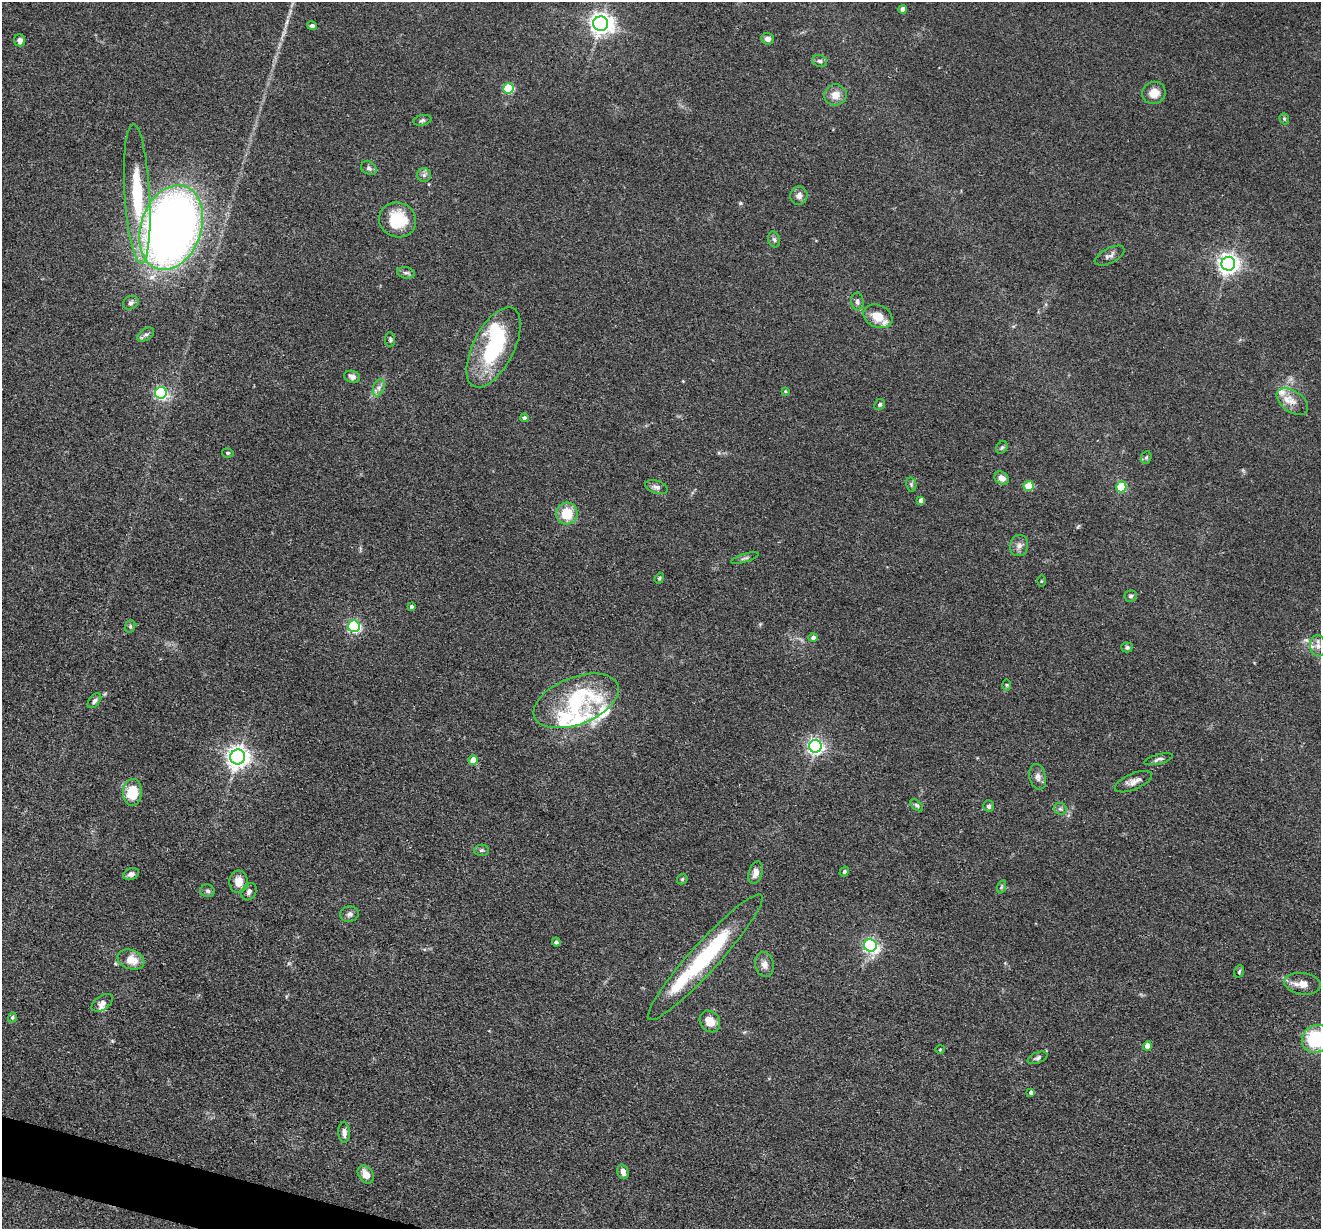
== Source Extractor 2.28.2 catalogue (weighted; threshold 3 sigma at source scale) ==
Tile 7 of 4 x 4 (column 3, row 2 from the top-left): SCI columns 2639-3957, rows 2583-3809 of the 5276 x 5292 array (HDU 1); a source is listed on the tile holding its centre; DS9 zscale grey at full resolution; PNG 1323 x 1231 px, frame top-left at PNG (2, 2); each listed source drawn as its Kron ellipse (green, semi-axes under 4 px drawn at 4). Shown black and unused: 1% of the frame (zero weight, under 3 of 4 exposures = <1% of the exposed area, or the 3 px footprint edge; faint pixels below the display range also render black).
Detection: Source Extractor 2.28.2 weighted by HDU 2 'WHT'; one run over the whole footprint, this tile lists its part. Background 0.0803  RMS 0.0062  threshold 0.028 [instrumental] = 3 sigma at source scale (4.5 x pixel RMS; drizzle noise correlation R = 1.50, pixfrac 1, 0.05/0.05 arcsec/px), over >= 5 px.
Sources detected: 105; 2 inside a brighter object's white glare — neither listed nor drawn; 7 inside a brighter listed object's ellipse — not listed separately; the other 96 listed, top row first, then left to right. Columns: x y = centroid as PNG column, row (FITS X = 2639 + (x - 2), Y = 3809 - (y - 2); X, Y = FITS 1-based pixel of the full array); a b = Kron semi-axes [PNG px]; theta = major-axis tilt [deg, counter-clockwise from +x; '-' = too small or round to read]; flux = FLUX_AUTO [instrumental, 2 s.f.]
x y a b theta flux
903 9 4 4 - 3.9
601 24 7 7 - 430
312 26 5 4 - 1.5
767 39 6 6 - 2.7
20 40 6 5 - 2.7
820 61 7 5 -16 1.6
508 88 5 5 - 42
1154 93 12 11 - 7.6
835 95 11 10 - 6.2
1284 119 6 4 -70 0.94
422 120 9 5 12 1.4
369 168 8 6 -29 1.8
424 175 7 7 - 1.9
137 194 70 12 -87 45
799 196 9 8 - 3.1
397 220 19 17 -21 27
171 228 43 30 71 500
774 239 8 6 -72 1.6
1110 256 16 7 27 2.8
1228 264 7 7 - 380
406 273 9 5 -9 1.7
857 302 9 6 -84 2.4
131 303 8 6 28 1.6
878 316 15 11 -24 10
146 335 9 5 35 1.7
390 340 7 5 -86 1.2
494 347 44 20 63 57
352 377 8 6 -16 2.8
379 388 9 5 70 2.4
785 391 4 3 - 0.78
161 393 6 6 - 110
1292 402 17 10 -34 6.8
880 404 6 5 - 1.1
524 418 4 4 - 1.5
1002 447 7 5 54 1.1
228 453 6 4 -13 1.2
1146 457 6 5 - 0.97
1002 478 7 6 - 3.7
911 484 7 5 -79 1.1
1029 486 5 5 - 18
656 487 11 6 -17 2.4
1121 487 5 5 - 33
921 500 4 4 - 3.1
567 513 11 10 - 16
1019 546 10 9 - 3.1
745 558 14 3 17 1.5
659 578 5 4 - 0.93
1041 581 5 4 - 0.61
1130 596 6 6 - 1.5
411 607 4 3 - 1.5
130 626 6 5 - 1
354 626 6 6 - 95
813 637 5 4 - 2.3
1318 646 10 8 -84 3.7
1127 647 5 5 - 1.3
1006 685 6 4 -90 0.85
94 701 9 5 50 1.9
576 701 45 23 21 68
815 746 6 6 - 180
238 757 7 7 - 450
1159 759 15 5 14 2.2
473 760 5 4 - 11
1038 777 13 8 -78 3.4
1133 782 20 8 23 4.6
132 792 13 9 87 19
917 805 7 4 -43 1.1
989 806 6 5 - 1.7
1060 809 6 5 - 1.4
481 850 7 5 1 1.2
844 872 5 4 - 1.2
756 873 11 6 71 4.6
131 874 8 5 19 2.4
682 879 6 4 47 0.94
239 882 11 9 87 7.5
1001 887 7 4 71 1
208 891 7 6 - 1.6
249 892 9 7 59 2.2
349 914 9 7 14 2.2
556 942 4 4 - 1.3
870 945 6 6 - 140
705 957 84 14 48 66
131 960 14 9 -18 9.6
764 965 13 9 -78 4.1
1239 971 6 4 70 0.93
1302 984 18 10 -9 6.7
102 1003 12 7 34 3
12 1017 5 4 - 1
710 1021 11 9 -54 8
1316 1039 15 13 40 43
1147 1046 4 4 - 6.2
940 1049 5 3 - 0.57
1037 1058 10 5 23 1.6
1031 1092 4 4 - 1.5
344 1132 10 5 -87 3
623 1172 7 5 -71 3.5
366 1174 10 7 -54 7
Isophote crosses this tile's border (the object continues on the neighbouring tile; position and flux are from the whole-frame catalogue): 1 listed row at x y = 1316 1039